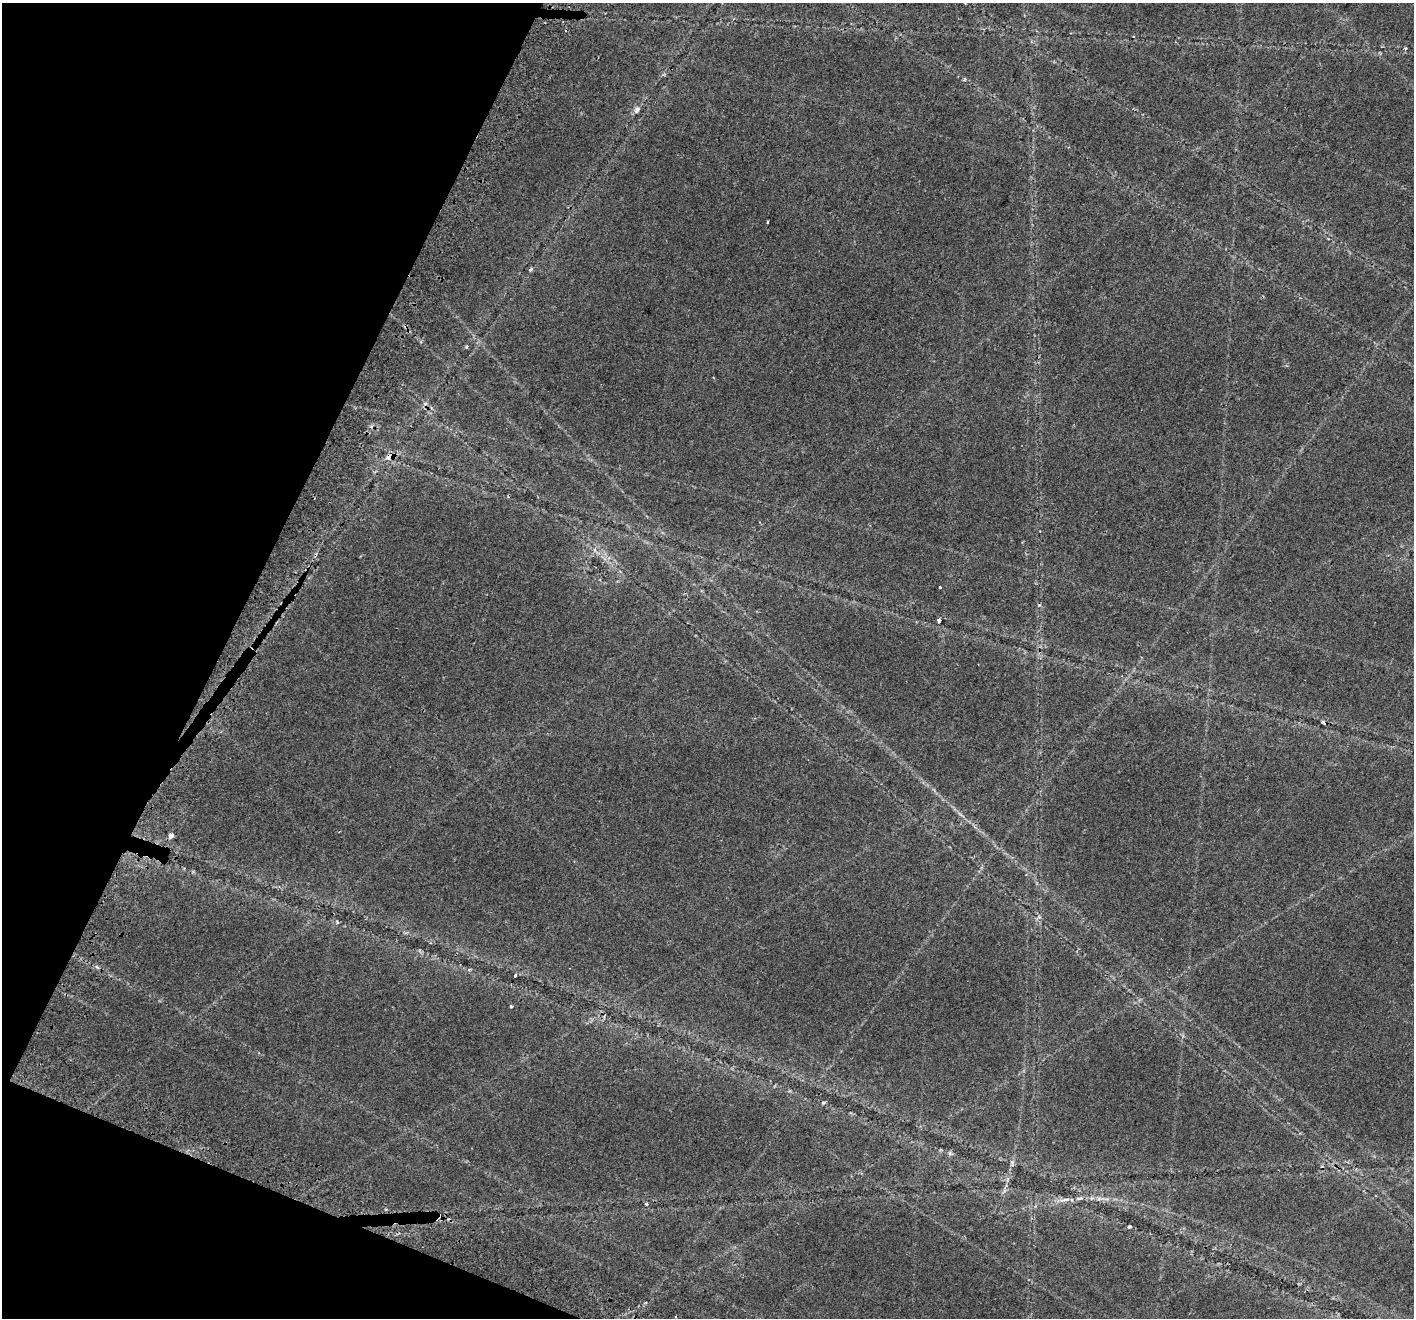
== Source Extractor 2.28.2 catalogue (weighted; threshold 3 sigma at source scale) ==
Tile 9 of 4 x 4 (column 1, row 3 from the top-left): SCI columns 65-1476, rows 1661-2976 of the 5770 x 5890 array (HDU 1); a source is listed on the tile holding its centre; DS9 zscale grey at full resolution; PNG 1416 x 1320 px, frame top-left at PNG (2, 3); no overlay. Shown black and unused: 20% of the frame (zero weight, under 2 of 3 exposures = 4% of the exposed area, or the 3 px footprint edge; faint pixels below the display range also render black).
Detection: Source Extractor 2.28.2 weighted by HDU 2 'WHT'; one run over the whole footprint, this tile lists its part. Background 0.0599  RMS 0.0067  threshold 0.0301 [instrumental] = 3 sigma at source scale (4.5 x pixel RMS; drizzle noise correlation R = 1.50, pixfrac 1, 0.0396/0.0396 arcsec/px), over >= 5 px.
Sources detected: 21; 4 cosmic-ray / hot-pixel residue — not listed; the other 17 listed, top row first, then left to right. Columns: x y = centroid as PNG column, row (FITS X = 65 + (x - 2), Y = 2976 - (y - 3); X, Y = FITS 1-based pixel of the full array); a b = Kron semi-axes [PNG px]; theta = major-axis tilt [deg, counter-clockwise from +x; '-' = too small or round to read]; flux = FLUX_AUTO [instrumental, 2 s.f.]
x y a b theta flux
637 110 11 6 58 2.5
767 222 3 2 - 1.1
531 269 5 4 - 1.2
389 457 10 7 33 4
940 587 3 3 - 4.1
939 621 4 3 - 3.7
1323 723 5 3 - 1.6
171 835 4 3 - 27
515 976 3 3 - 1.7
511 1006 5 3 - 1
823 1103 6 4 19 0.73
1012 1162 8 5 -90 1.4
1099 1199 7 4 1 1.7
1064 1200 18 4 11 4.1
646 1204 4 3 - 0.9
441 1217 7 3 75 1.7
1129 1227 5 4 - 0.79
Overlapping masked pixels (flux is a lower limit): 2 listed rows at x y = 389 457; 441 1217